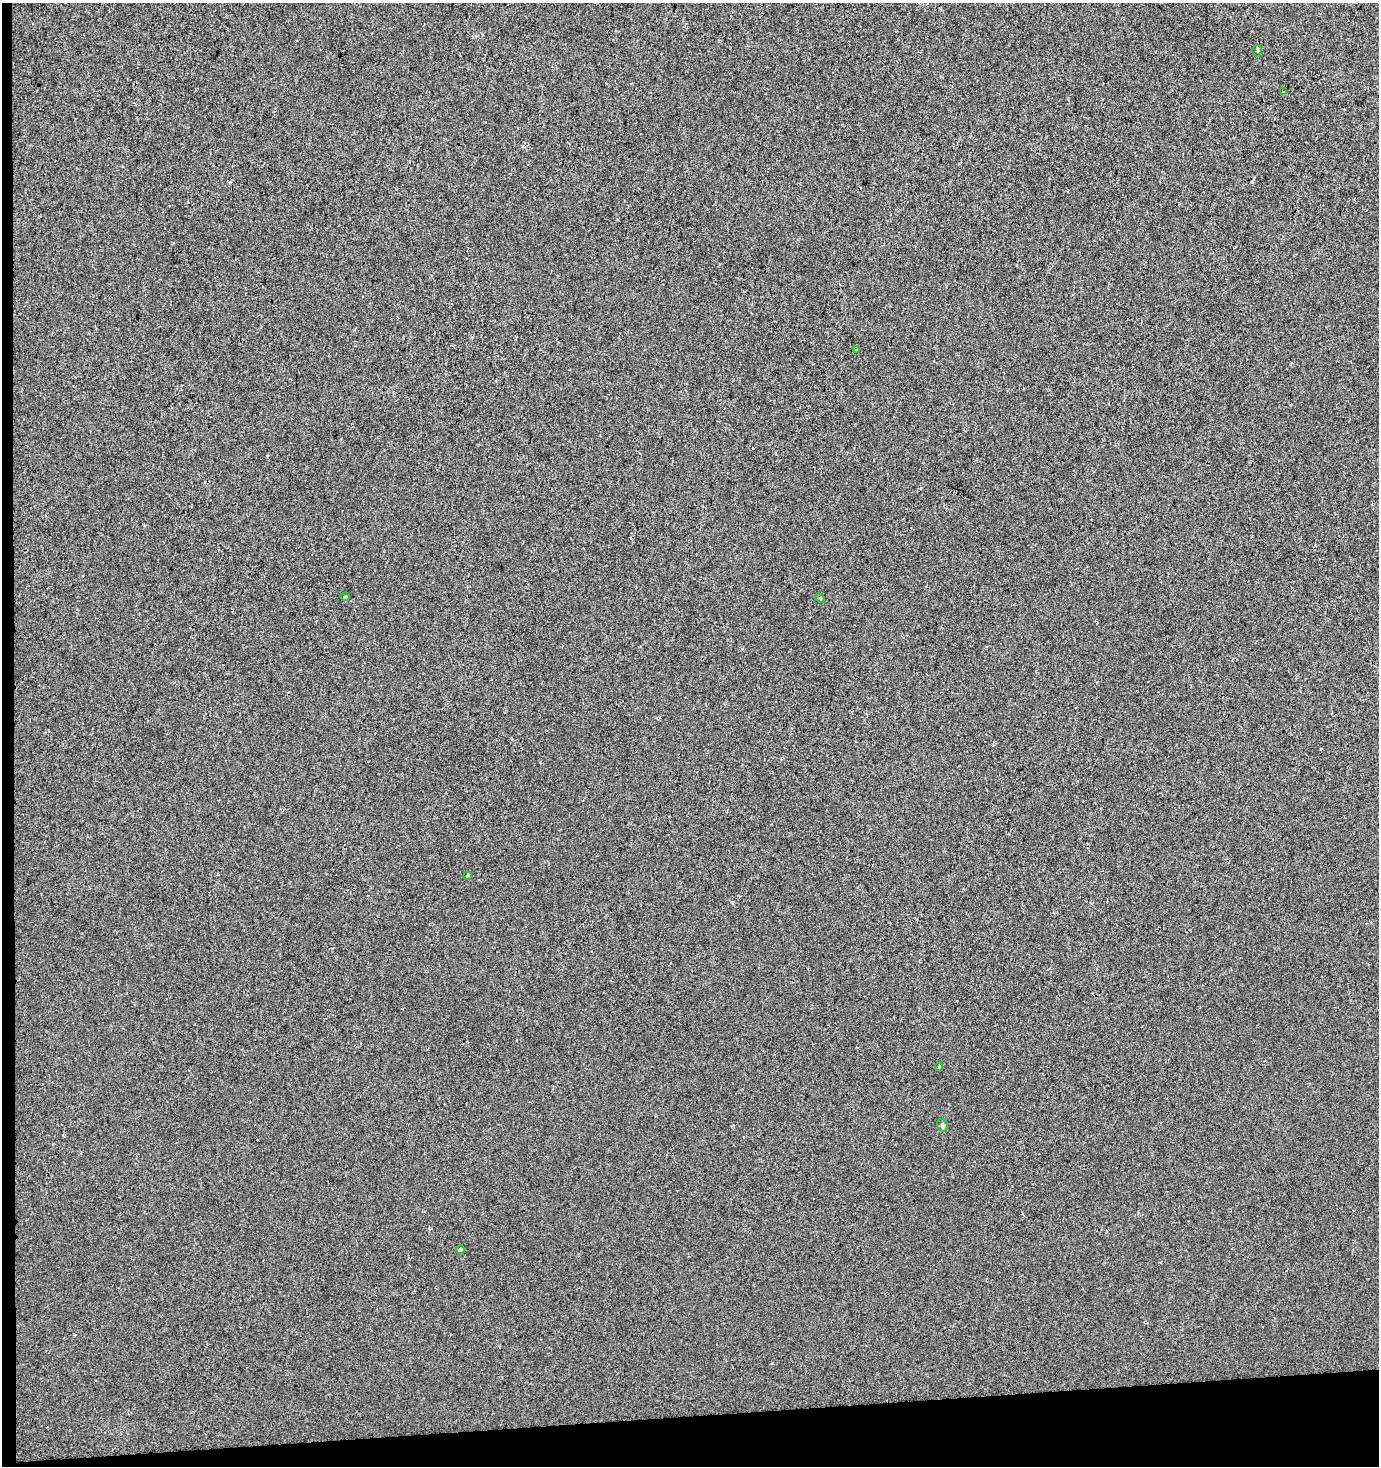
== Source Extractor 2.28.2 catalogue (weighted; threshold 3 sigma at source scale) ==
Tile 7 of 3 x 3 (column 1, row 3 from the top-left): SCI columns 1-1377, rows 1-1464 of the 4131 x 4392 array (HDU 1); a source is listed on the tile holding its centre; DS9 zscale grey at full resolution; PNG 1381 x 1468 px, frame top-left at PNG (2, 3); each listed source drawn as its Kron ellipse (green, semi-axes under 4 px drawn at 4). Shown black and unused: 4% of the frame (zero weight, under 2 of 3 exposures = <1% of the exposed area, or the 3 px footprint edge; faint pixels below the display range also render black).
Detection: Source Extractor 2.28.2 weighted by HDU 2 'WHT'; one run over the whole footprint, this tile lists its part. Background 7.20e-04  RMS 0.0053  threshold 0.0239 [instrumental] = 3 sigma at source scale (4.5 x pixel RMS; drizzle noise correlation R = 1.50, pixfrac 1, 0.0396/0.0396 arcsec/px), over >= 5 px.
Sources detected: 9; all 9 listed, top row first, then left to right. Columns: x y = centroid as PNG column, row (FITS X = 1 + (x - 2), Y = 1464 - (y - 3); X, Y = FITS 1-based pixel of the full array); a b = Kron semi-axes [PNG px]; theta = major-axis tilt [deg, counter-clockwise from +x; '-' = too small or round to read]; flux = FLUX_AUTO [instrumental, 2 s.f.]
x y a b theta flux
1257 51 5 4 - 0.97
1283 92 4 2 - 0.48
857 349 3 3 - 0.57
345 597 4 3 - 0.99
820 598 5 3 - 0.65
468 876 4 3 - 7.6
939 1067 4 3 - 0.71
943 1125 6 5 - 1.3
460 1250 4 3 - 0.96